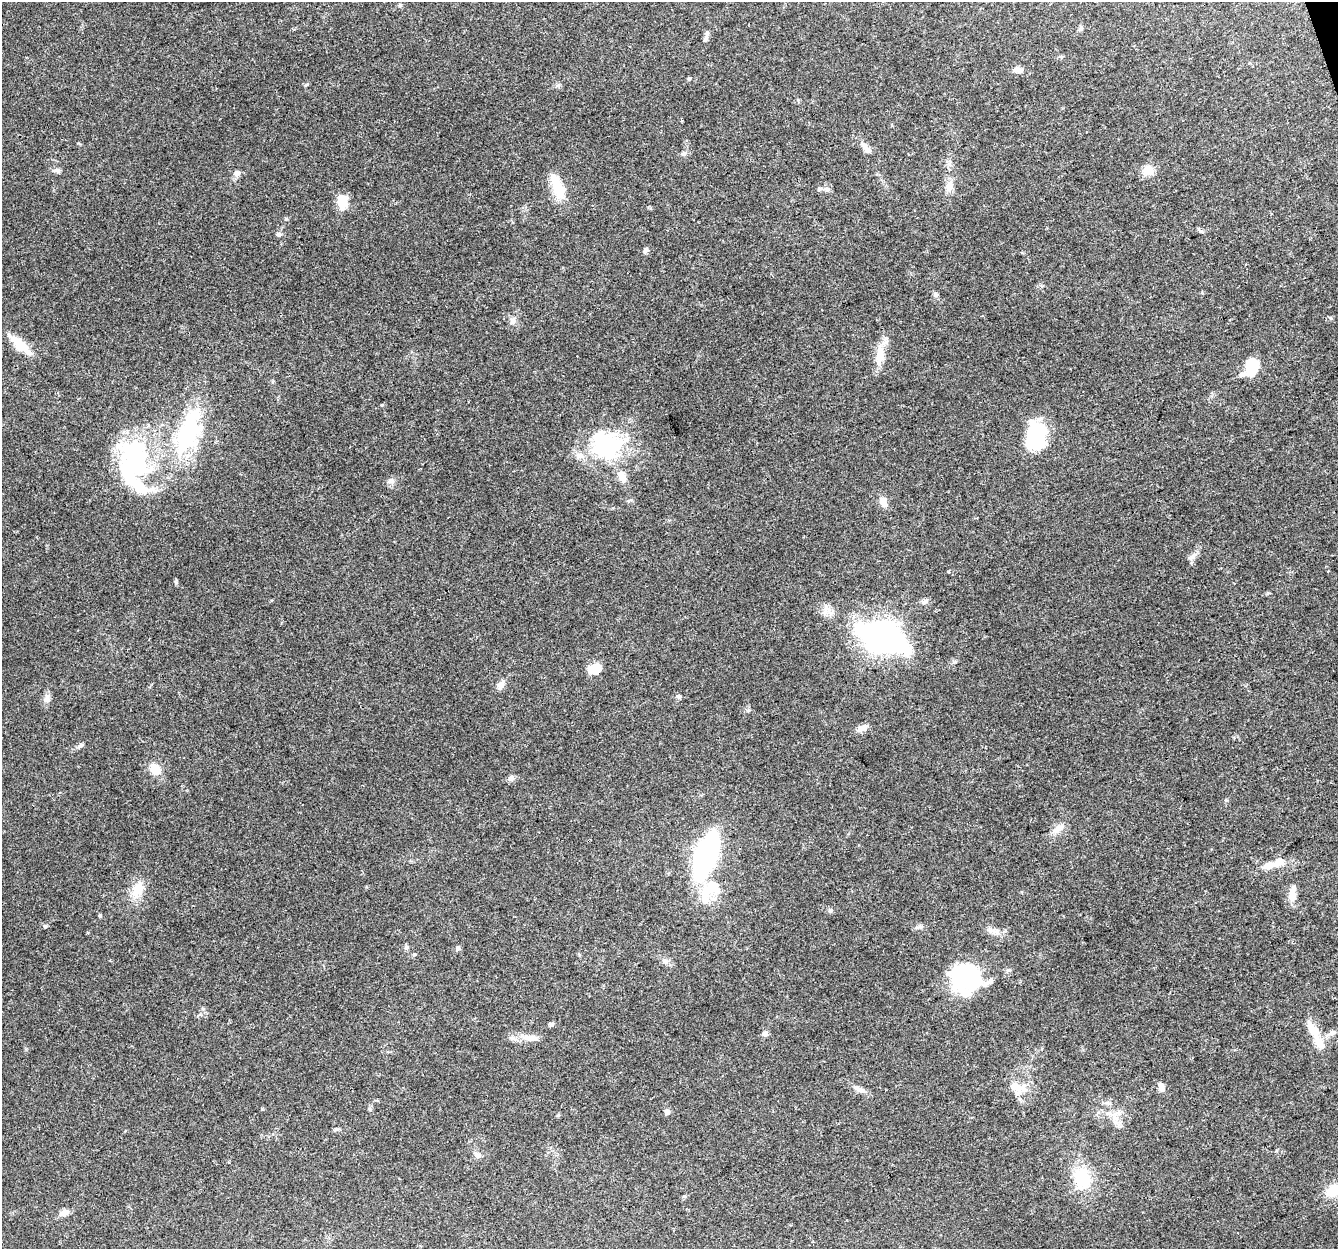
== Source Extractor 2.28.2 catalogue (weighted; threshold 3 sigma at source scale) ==
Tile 10 of 4 x 4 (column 2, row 3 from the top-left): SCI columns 1338-2673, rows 1365-2611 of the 5345 x 5167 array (HDU 1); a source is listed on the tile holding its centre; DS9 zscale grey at full resolution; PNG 1340 x 1251 px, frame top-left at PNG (2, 2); no overlay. Shown black and unused: <1% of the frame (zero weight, under 3 of 4 exposures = <1% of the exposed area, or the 3 px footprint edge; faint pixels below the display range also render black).
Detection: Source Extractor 2.28.2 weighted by HDU 2 'WHT'; one run over the whole footprint, this tile lists its part. Background 0.0796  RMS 0.0052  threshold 0.0236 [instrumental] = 3 sigma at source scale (4.5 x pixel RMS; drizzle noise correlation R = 1.50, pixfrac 1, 0.0396/0.0396 arcsec/px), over >= 5 px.
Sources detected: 74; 3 inside a brighter object's white glare — not listed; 6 inside a brighter listed object's ellipse — not listed separately; the other 65 listed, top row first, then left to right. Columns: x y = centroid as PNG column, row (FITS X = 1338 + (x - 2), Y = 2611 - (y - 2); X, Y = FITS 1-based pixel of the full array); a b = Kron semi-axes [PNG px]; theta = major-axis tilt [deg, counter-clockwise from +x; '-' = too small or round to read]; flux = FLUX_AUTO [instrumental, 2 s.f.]
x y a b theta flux
400 5 5 4 - 0.62
705 39 8 5 62 1.2
1018 70 12 7 -4 3.1
689 78 6 4 0 0.6
868 150 10 8 -66 2.4
684 154 8 6 37 1.4
56 170 11 6 -3 1.7
1148 170 14 11 -34 4.9
237 173 8 7 - 2.3
949 186 12 9 87 4.6
558 189 28 14 -64 12
820 189 10 6 13 1.7
342 202 10 8 -81 16
1200 231 7 4 -21 0.9
279 234 7 6 - 1.3
646 250 7 5 62 1.4
935 294 6 6 - 1
512 320 8 5 89 1.4
20 345 36 9 -43 11
880 355 29 10 84 8.7
1252 366 18 12 83 14
185 436 37 28 79 46
1036 437 24 15 82 54
606 445 41 35 -22 49
139 462 83 23 -81 52
883 502 13 9 -62 3.9
1192 557 9 6 73 2
881 637 44 21 -18 170
594 668 14 9 14 9.9
500 685 14 7 47 2.6
679 697 7 5 -54 1.1
47 699 12 9 89 2.6
863 728 16 7 28 3.1
81 745 7 5 28 1.2
155 769 12 10 -49 8.2
511 778 8 7 - 1.8
1058 829 19 8 39 4.5
706 855 32 14 70 130
1269 865 20 8 17 5.5
711 889 37 19 34 17
135 892 26 10 81 7.8
1292 894 20 8 85 5.7
830 911 7 4 44 0.84
45 926 5 5 - 0.73
996 932 13 7 -19 3.1
406 947 6 5 - 0.97
458 948 6 5 - 1.1
414 954 5 3 - 0.54
665 961 10 7 -40 2.2
965 978 28 27 - 55
551 1024 7 6 - 0.94
1314 1031 35 11 -60 9
1332 1032 10 6 39 1.9
765 1034 7 7 - 1.8
532 1038 20 8 -1 5
1017 1087 26 11 -13 7.1
1161 1087 11 7 -78 2.7
859 1089 18 7 -25 3.1
667 1112 6 6 - 1.8
1115 1118 11 6 -37 3.5
336 1129 7 5 9 0.93
477 1155 11 6 -37 1.9
1082 1178 25 19 -71 21
1334 1191 22 14 24 11
64 1213 13 8 17 2.9
Isophote crosses this tile's border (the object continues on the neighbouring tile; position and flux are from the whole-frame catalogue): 1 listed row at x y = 1334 1191
Unlisted compact peaks at least as high as the median listed source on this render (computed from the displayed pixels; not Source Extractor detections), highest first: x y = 286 219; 176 582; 391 480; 307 84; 920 927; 826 608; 100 915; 262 1109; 948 572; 26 1049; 748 710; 1226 800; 78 143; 558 1115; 682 121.